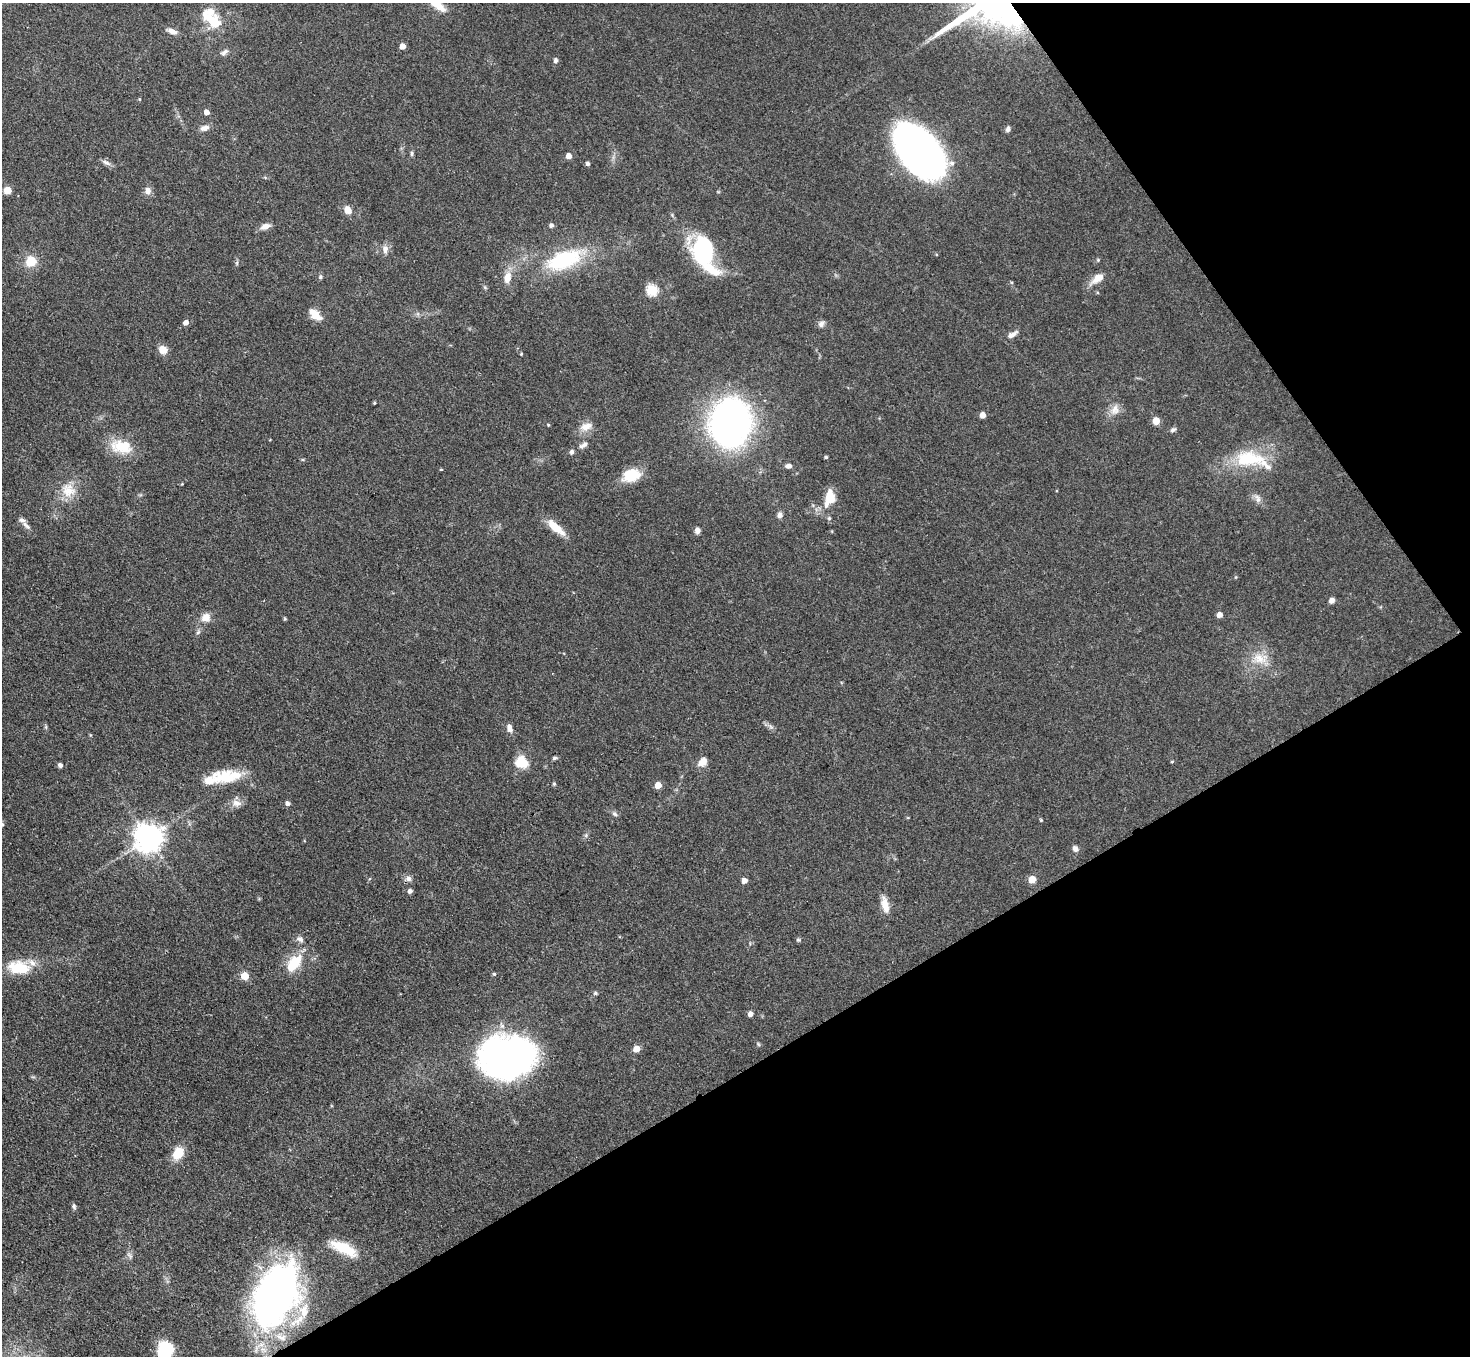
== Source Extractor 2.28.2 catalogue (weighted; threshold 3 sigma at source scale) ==
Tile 12 of 4 x 4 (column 4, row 3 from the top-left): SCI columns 4409-5876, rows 1651-3004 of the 5879 x 5872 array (HDU 1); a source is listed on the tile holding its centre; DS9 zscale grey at full resolution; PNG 1472 x 1358 px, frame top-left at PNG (2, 3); no overlay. Shown black and unused: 29% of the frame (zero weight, under 3 of 4 exposures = <1% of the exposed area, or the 3 px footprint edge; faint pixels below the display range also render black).
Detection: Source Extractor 2.28.2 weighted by HDU 2 'WHT'; one run over the whole footprint, this tile lists its part. Background 0.0683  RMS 0.0056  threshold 0.0252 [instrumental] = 3 sigma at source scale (4.5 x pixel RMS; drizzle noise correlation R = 1.50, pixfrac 1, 0.05/0.05 arcsec/px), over >= 5 px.
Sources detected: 114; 1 inside a brighter object's white glare — not listed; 6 inside a brighter listed object's ellipse — not listed separately; the other 107 listed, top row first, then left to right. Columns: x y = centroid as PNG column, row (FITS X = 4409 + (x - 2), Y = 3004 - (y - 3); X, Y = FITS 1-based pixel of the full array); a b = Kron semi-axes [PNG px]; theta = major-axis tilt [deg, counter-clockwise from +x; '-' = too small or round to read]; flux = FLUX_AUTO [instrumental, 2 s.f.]
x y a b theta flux
440 7 18 9 -43 6.7
213 21 28 13 -42 17
172 31 12 6 -21 3.5
402 46 4 4 - 5
224 52 13 6 36 2
556 60 5 5 - 1.9
139 99 5 3 - 0.47
206 112 5 5 - 2.9
205 128 12 7 15 3.2
1008 129 7 5 71 1.6
920 151 42 25 -50 380
412 154 8 4 90 1
569 156 4 4 - 4.5
106 162 14 5 -22 2.1
587 164 4 4 - 1.5
7 190 5 5 - 14
148 191 10 8 -90 2.9
348 210 8 6 -59 5.4
551 225 5 5 - 1.7
265 226 12 7 19 3.8
385 249 11 8 -90 3.1
703 249 29 23 -84 49
563 260 39 19 20 48
1098 260 5 4 - 0.74
31 261 12 11 - 9.8
237 263 6 4 -73 0.84
320 277 5 5 - 0.85
507 278 16 9 77 6.1
1097 278 19 9 38 6.3
485 287 6 4 -88 0.8
652 290 6 5 - 43
315 315 17 9 -41 6.4
186 322 5 4 - 3.1
821 324 9 8 - 2.1
1012 334 14 6 32 3
163 350 10 9 - 5.1
521 354 4 3 - 0.6
374 403 3 2 - 0.59
1115 410 16 11 74 5.1
982 415 5 4 - 4.8
1156 421 5 5 - 11
730 423 39 33 82 230
548 425 4 4 - 0.52
586 426 17 11 18 5.6
1173 430 8 5 26 1.4
583 445 12 6 32 2.5
122 446 30 17 -9 16
572 452 5 5 - 1.7
826 457 4 4 - 0.75
1249 459 43 21 -1 29
789 466 9 5 -1 2.1
441 469 5 3 - 0.47
631 475 21 14 16 13
182 484 3 3 - 0.41
68 490 20 19 - 11
830 498 14 8 82 17
1257 498 14 7 -69 2.7
779 515 8 6 81 2.1
829 518 5 5 - 0.97
26 526 15 5 -45 2.5
556 527 27 9 -40 9.5
697 531 7 6 - 2.2
1332 600 7 5 50 2.4
1219 615 4 4 - 4.2
206 617 11 10 - 5.1
285 619 5 3 - 0.6
198 632 7 5 45 1.2
1259 659 21 14 -26 10
46 727 6 4 -90 0.82
509 728 10 6 -72 2.8
554 758 7 5 26 0.93
703 761 13 9 45 4.7
522 762 12 11 - 13
1172 762 5 3 - 0.53
60 765 5 4 - 2
227 776 39 15 5 20
554 784 5 4 - 0.9
658 785 5 5 - 9
236 803 12 9 -14 3.8
287 803 5 4 - 2
615 814 8 6 -49 1.5
1041 820 3 3 - 0.65
2 824 7 4 -45 0.92
149 838 9 9 - 770
1075 849 8 7 - 2.2
409 878 8 7 - 2.2
1032 879 5 5 - 11
744 881 5 5 - 3.4
410 891 4 4 - 2.3
885 905 19 8 -76 6.5
300 939 9 7 -38 2.1
798 940 6 5 - 0.9
294 963 21 12 53 17
19 967 30 16 -5 19
494 974 5 4 - 0.77
245 976 5 5 - 16
595 993 6 5 - 0.91
750 1014 5 5 - 2.8
758 1044 6 4 -71 0.72
636 1049 5 5 - 9.1
507 1057 52 40 8 200
178 1153 14 10 53 11
74 1206 7 5 -80 1.1
344 1248 34 12 -26 15
130 1255 10 4 -45 1.3
275 1296 58 34 65 280
165 1350 20 18 78 19
Overlapping masked pixels (flux is a lower limit): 2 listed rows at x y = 920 151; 275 1296
Isophote crosses this tile's border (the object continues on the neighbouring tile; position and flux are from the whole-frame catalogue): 2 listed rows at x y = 2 824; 165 1350